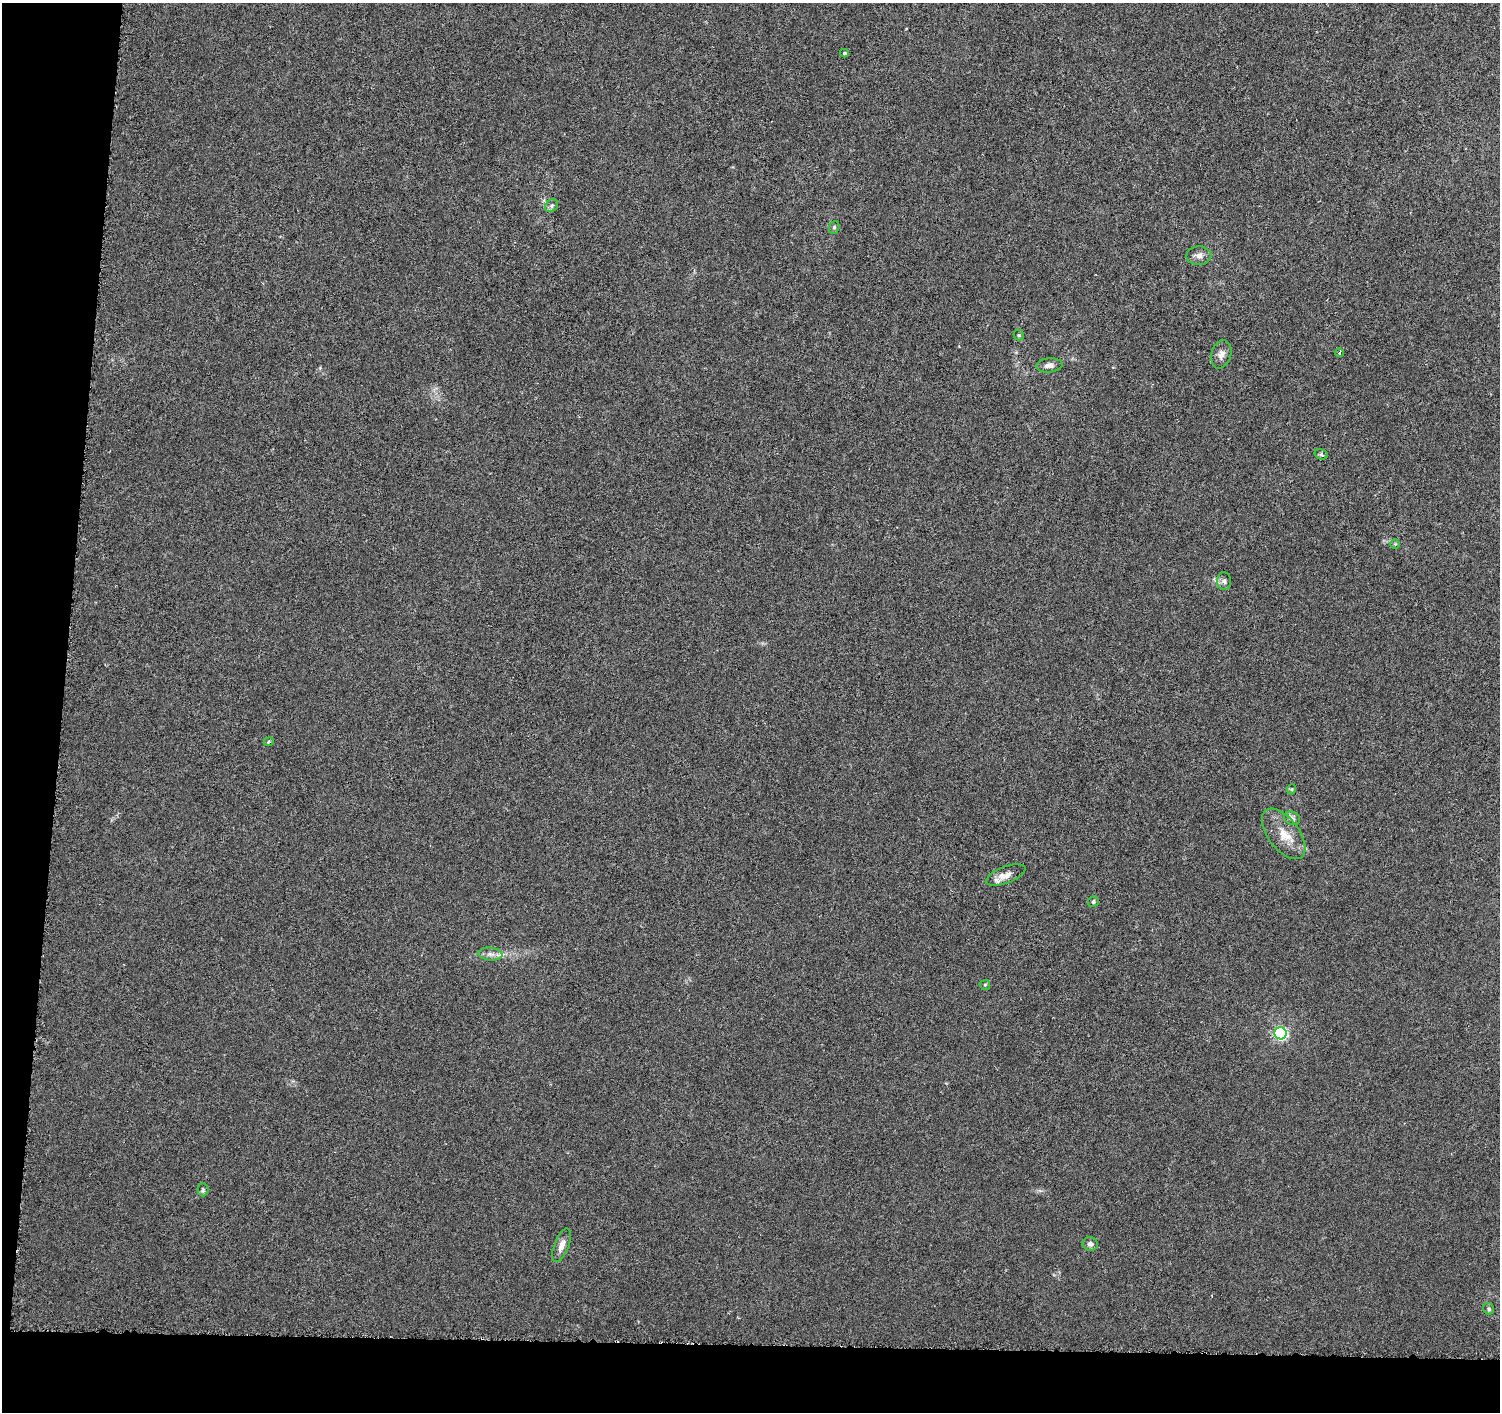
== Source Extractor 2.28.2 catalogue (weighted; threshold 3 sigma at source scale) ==
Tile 7 of 3 x 3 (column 1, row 3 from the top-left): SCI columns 10-1507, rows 283-1692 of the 4509 x 4744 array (HDU 1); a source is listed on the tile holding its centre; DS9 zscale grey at full resolution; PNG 1502 x 1414 px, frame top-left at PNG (2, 3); each listed source drawn as its Kron ellipse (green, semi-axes under 4 px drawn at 4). Shown black and unused: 9% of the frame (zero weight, under 4 of 8 exposures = <1% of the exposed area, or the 3 px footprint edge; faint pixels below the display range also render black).
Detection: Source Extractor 2.28.2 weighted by HDU 2 'WHT'; one run over the whole footprint, this tile lists its part. Background -0.00214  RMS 0.0022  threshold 0.00903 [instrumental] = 3 sigma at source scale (4.09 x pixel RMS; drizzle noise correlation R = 1.36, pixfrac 0.8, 0.0396/0.0396 arcsec/px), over >= 5 px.
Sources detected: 24; all 24 listed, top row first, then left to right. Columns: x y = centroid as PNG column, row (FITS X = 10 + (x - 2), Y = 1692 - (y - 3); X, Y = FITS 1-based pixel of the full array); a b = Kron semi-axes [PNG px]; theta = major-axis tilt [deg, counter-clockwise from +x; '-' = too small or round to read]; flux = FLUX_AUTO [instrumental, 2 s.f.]
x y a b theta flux
844 53 4 3 - 0.28
552 206 7 6 - 0.49
834 227 6 5 - 0.36
1199 256 12 9 1 1.2
1019 335 5 5 - 0.3
1339 353 4 3 - 0.27
1221 354 14 9 74 1.3
1049 365 13 7 6 1.2
1321 454 7 5 -18 0.37
1395 544 5 5 - 0.24
1224 581 9 7 -87 0.66
269 742 5 4 - 0.29
1292 789 5 3 - 0.19
1292 818 8 6 -25 0.63
1284 834 29 15 -52 4.3
1006 875 21 8 21 2
1093 902 5 5 - 0.41
490 954 12 6 -6 1.1
985 985 5 5 - 0.25
1281 1033 6 6 - 35
203 1190 6 5 - 0.35
1090 1244 8 6 -9 0.86
562 1245 18 7 69 1.6
1489 1309 6 5 - 0.38